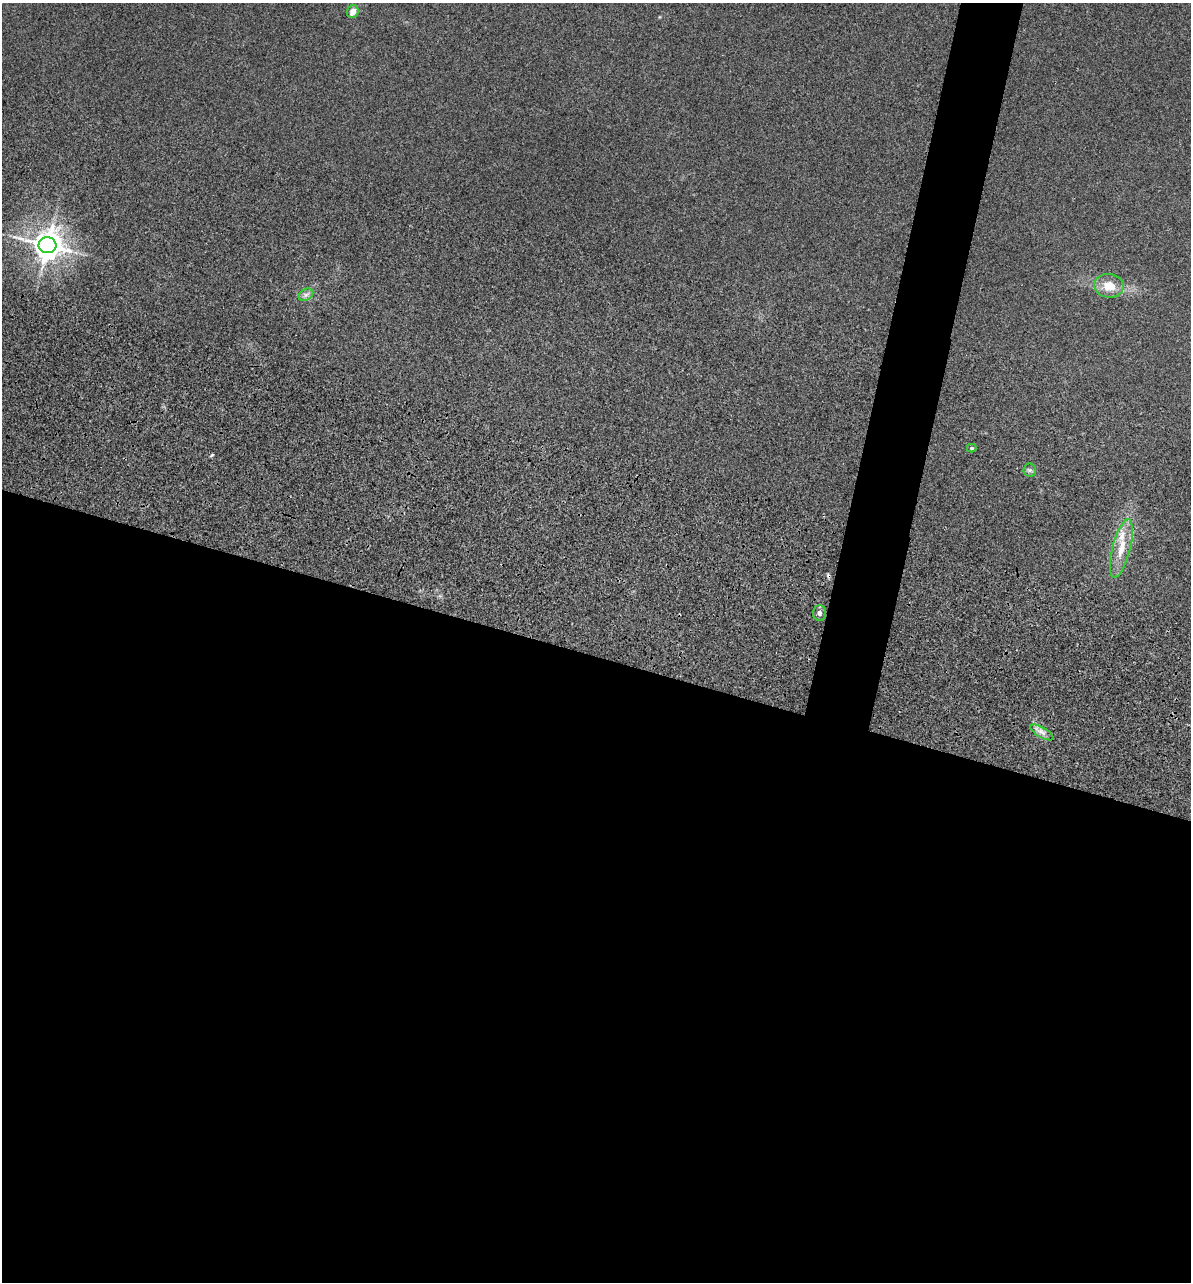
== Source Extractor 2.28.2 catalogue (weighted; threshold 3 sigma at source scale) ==
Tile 14 of 4 x 4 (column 2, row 4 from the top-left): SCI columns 1432-2620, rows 393-1672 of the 5355 x 5901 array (HDU 1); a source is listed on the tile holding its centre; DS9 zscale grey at full resolution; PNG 1193 x 1284 px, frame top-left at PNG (2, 3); each listed source drawn as its Kron ellipse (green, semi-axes under 4 px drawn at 4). Shown black and unused: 52% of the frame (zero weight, under 3 of 5 exposures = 17% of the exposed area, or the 3 px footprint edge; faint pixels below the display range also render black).
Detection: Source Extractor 2.28.2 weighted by HDU 2 'WHT'; one run over the whole footprint, this tile lists its part. Background 0.171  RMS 0.0086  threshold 0.0389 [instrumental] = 3 sigma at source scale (4.5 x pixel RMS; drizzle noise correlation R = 1.50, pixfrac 1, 0.05/0.05 arcsec/px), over >= 5 px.
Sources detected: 11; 1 cosmic-ray / hot-pixel residue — neither listed nor drawn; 1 inside a brighter listed object's ellipse — not listed separately; the other 9 listed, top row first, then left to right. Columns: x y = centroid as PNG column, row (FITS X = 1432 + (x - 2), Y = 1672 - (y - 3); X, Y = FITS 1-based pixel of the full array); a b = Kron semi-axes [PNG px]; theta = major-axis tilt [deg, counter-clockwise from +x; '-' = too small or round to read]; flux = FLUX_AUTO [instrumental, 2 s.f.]
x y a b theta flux
353 12 6 6 - 6.5
47 245 9 8 - 1300
1109 286 14 12 -7 14
306 295 8 5 30 3
972 448 5 4 - 1.6
1030 470 6 6 - 2
1121 548 30 9 76 17
819 613 8 6 88 3.3
1042 732 13 5 -31 4.4